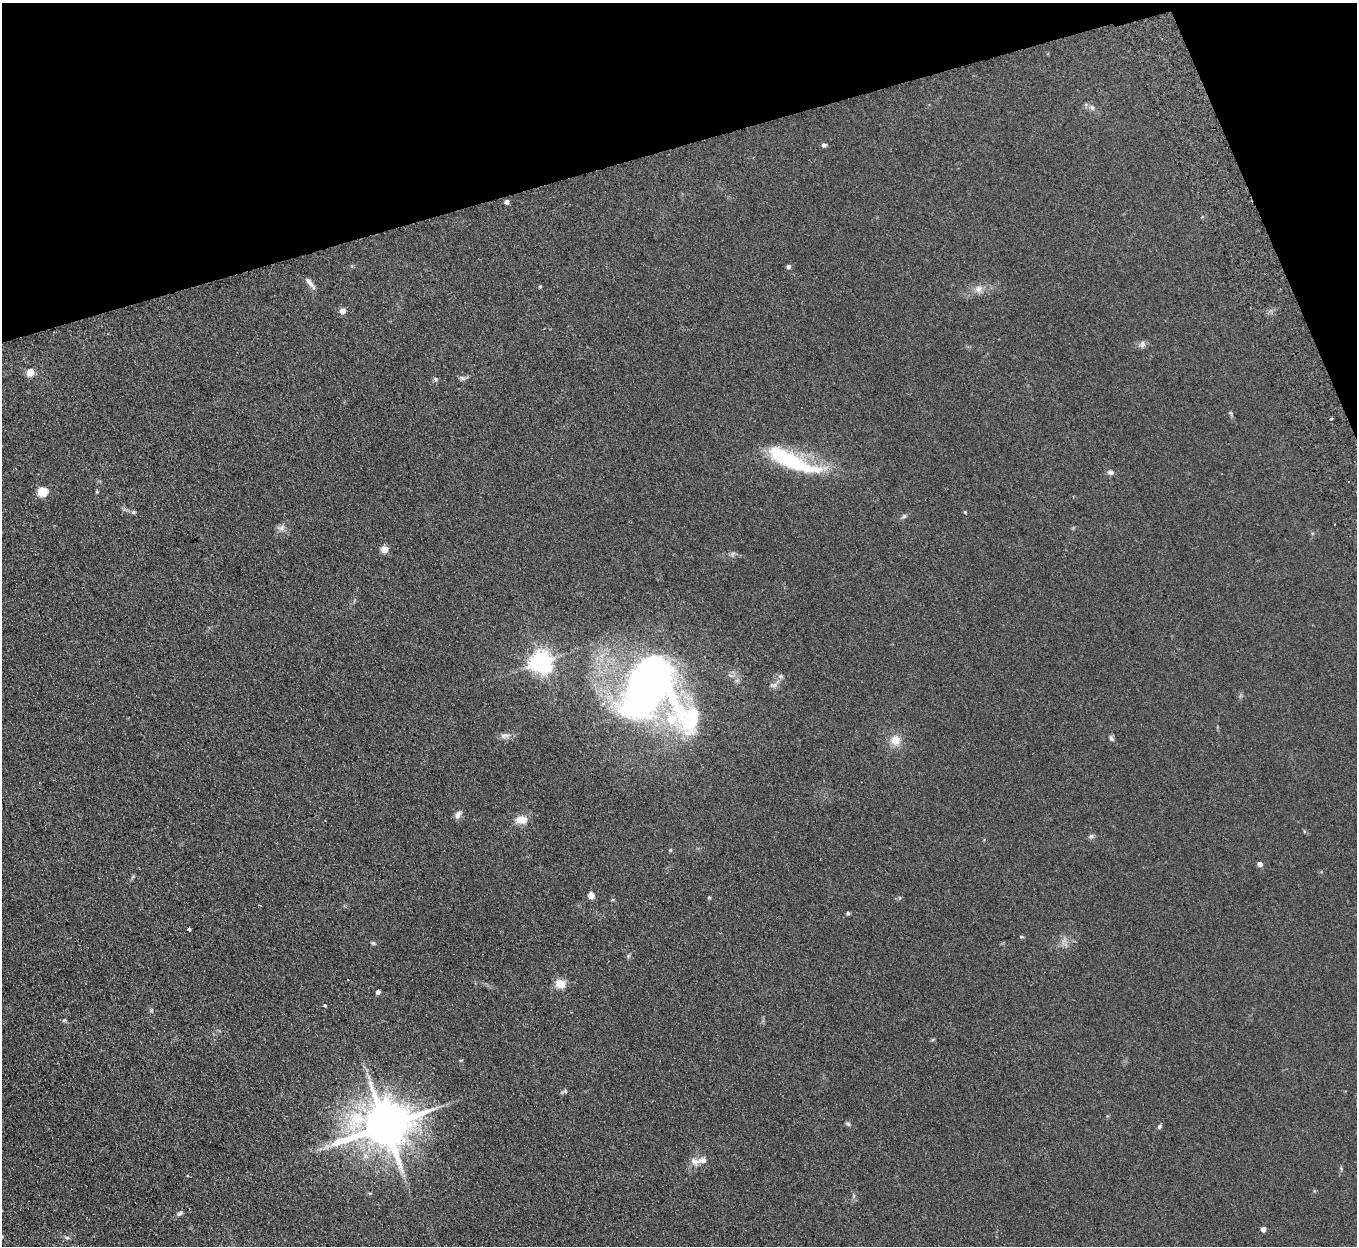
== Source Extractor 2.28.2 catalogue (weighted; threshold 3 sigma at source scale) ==
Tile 3 of 4 x 4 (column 3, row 1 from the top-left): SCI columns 2767-4121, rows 3907-5150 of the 5532 x 5451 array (HDU 1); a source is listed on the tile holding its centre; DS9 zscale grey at full resolution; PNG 1359 x 1248 px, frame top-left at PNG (2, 3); no overlay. Shown black and unused: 14% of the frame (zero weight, under 2 of 3 exposures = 3% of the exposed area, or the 3 px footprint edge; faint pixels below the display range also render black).
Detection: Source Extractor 2.28.2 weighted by HDU 2 'WHT'; one run over the whole footprint, this tile lists its part. Background 0.103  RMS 0.011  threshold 0.0513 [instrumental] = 3 sigma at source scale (4.5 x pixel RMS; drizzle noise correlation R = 1.50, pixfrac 1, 0.05/0.05 arcsec/px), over >= 5 px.
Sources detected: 57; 4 inside a brighter listed object's ellipse — not listed separately; the other 53 listed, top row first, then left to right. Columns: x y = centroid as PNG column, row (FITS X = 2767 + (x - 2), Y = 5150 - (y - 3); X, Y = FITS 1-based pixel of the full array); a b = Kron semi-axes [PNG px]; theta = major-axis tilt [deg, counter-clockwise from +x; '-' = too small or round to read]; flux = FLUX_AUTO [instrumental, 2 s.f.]
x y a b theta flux
1092 107 8 6 -43 3.2
824 145 6 5 - 2.8
507 202 4 4 - 4.4
788 266 5 5 - 2.7
310 283 18 5 -51 5
540 286 4 4 - 1.2
978 289 12 10 13 7.8
342 311 5 5 - 11
1142 344 11 5 84 3
30 372 9 7 57 9.3
462 378 8 5 -25 2.5
436 379 6 5 - 1.9
1231 413 6 4 -71 1.5
1331 419 4 3 - 1.6
792 461 67 18 -24 98
1111 472 8 6 -7 3
43 491 5 5 - 54
97 492 4 3 - 0.99
133 512 5 4 - 2
904 516 6 6 - 2.1
282 528 9 8 - 4.6
384 549 5 4 - 22
541 662 7 7 - 830
781 676 8 6 13 2.9
773 685 11 6 13 3.6
647 687 82 58 67 540
505 736 17 6 9 5.3
1111 738 9 5 -57 2.5
895 740 12 11 - 13
458 815 11 7 55 5
521 820 16 10 -2 11
1091 836 7 6 - 2.4
670 850 5 4 - 1.1
1260 864 4 4 - 5.2
591 895 7 7 - 6.6
709 897 5 4 - 1.6
848 913 5 4 - 1.8
189 929 4 3 - 13
1022 937 5 3 - 1
373 943 5 5 - 1.6
628 956 6 4 71 1.4
560 984 13 11 -24 11
378 992 4 4 - 4
325 1005 3 3 - 3
64 1020 6 4 28 1.4
565 1091 5 5 - 1.4
848 1124 6 5 - 1.8
385 1125 16 13 13 5800
1159 1126 6 5 - 1.8
695 1161 15 10 -6 8.5
180 1213 9 5 35 2.5
1263 1229 4 4 - 6.7
67 1238 8 4 -12 2.3